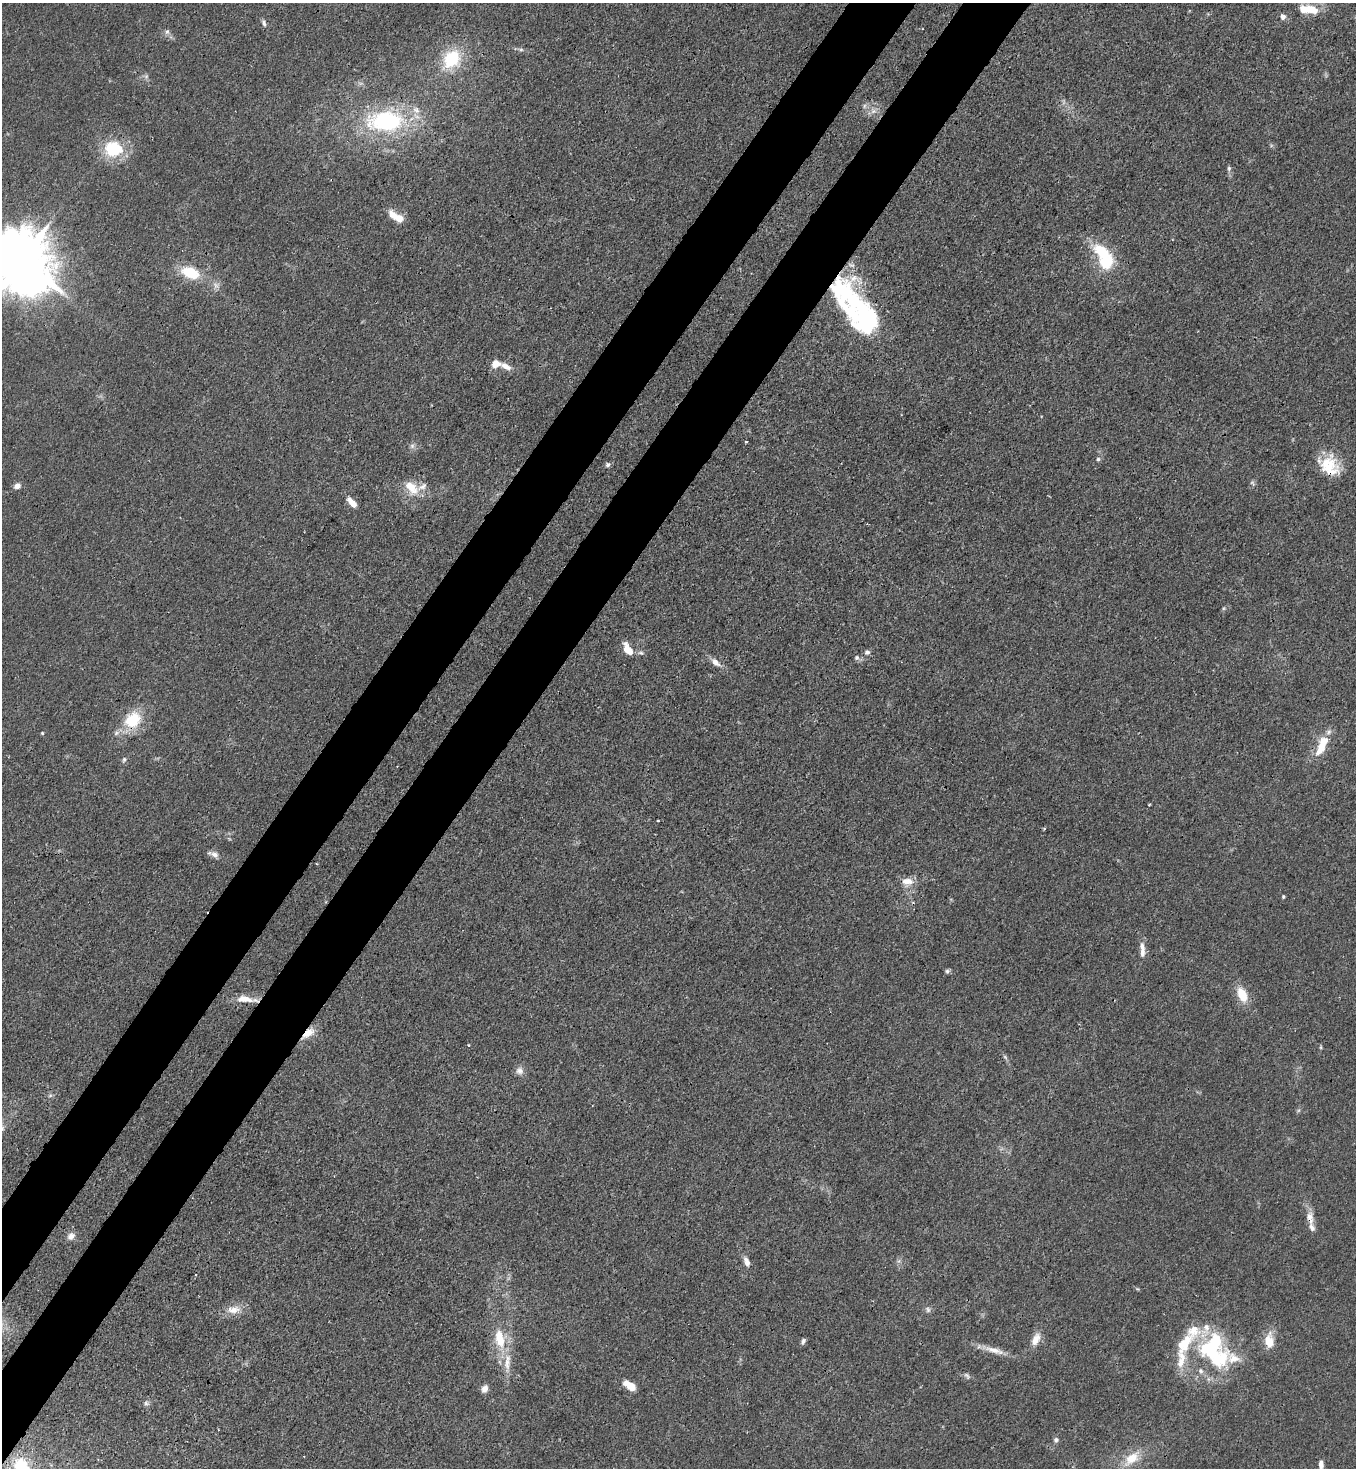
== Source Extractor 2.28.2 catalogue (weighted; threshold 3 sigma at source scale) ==
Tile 7 of 4 x 4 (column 3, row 2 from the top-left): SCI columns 3071-4424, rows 2991-4456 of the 6003 x 5980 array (HDU 1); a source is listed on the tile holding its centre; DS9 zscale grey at full resolution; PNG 1358 x 1470 px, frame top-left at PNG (2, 3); no overlay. Shown black and unused: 9% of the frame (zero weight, under 3 of 4 exposures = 7% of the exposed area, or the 3 px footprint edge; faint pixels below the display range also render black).
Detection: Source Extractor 2.28.2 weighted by HDU 2 'WHT'; one run over the whole footprint, this tile lists its part. Background 0.0202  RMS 0.0028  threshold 0.0128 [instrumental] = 3 sigma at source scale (4.5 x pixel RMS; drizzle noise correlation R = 1.50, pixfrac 1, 0.05/0.05 arcsec/px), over >= 5 px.
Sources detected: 89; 1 too faint to see at this stretch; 4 inside a brighter object's white glare — not listed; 12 inside a brighter listed object's ellipse — not listed separately; the other 72 listed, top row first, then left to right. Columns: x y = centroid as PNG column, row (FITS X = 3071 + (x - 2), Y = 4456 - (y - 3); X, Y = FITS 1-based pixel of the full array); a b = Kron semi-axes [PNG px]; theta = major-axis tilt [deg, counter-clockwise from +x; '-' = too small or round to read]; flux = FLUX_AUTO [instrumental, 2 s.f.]
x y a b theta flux
1311 9 20 11 -20 5.1
1283 17 6 5 - 1.7
264 23 9 5 -74 0.86
167 32 8 6 74 0.83
521 50 6 4 0 0.55
451 59 22 18 53 14
864 106 7 4 89 0.65
873 111 7 5 45 1
386 122 29 17 2 38
113 149 24 20 -5 13
1229 168 7 5 -90 0.62
399 218 8 7 - 3.4
1102 252 26 14 -36 11
20 261 19 16 -52 2000
190 273 20 12 -22 9.7
843 294 58 31 -68 34
495 364 10 8 10 2.9
506 366 17 7 -28 2.3
746 442 4 2 - 0.27
412 446 7 7 - 0.87
1098 459 5 5 - 0.51
608 465 6 6 - 0.72
1330 466 26 21 -58 9.7
1252 483 7 5 -32 0.58
17 486 6 5 - 2
411 487 20 11 -45 5.5
352 502 12 5 -47 3.3
1224 608 6 4 71 0.39
628 649 16 8 -59 3.8
867 652 7 6 - 0.92
857 658 7 6 - 0.84
715 662 12 7 -36 2.1
133 720 23 18 40 11
42 733 4 4 - 0.31
1321 746 26 11 72 6.8
124 760 8 5 72 0.64
658 820 3 2 - 0.23
214 854 11 7 -28 1.4
907 882 15 11 -1 3.1
1283 897 4 3 - 0.44
1142 948 15 7 -82 1.9
947 971 6 5 - 0.62
1242 995 16 9 -66 6.1
244 999 23 8 -5 4.1
308 1033 19 9 41 3.7
469 1045 3 3 - 0.25
1321 1047 6 3 72 0.34
1005 1057 7 4 -45 0.54
519 1071 11 10 - 1.6
50 1096 6 4 2 0.52
1310 1218 20 9 -78 3.1
71 1236 10 8 33 1.7
747 1262 12 6 -68 1.9
234 1310 21 10 3 3.6
928 1310 8 6 -74 0.79
1193 1330 21 19 18 6.8
500 1339 26 12 -79 8.3
1036 1339 17 9 64 3.1
803 1341 8 5 55 0.74
1269 1341 21 12 -88 4.8
1212 1346 34 21 44 24
994 1350 32 7 -15 3.7
1233 1358 55 25 -17 15
1181 1360 28 11 79 5.6
967 1376 11 5 -44 0.71
629 1385 13 7 -36 4.3
485 1389 9 7 65 1.7
146 1403 8 6 -42 0.71
1056 1440 7 6 - 0.77
1132 1458 22 12 39 6.2
21 1465 20 18 -59 9.7
1321 1465 10 5 -89 1.5
Overlapping masked pixels (flux is a lower limit): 6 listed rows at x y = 20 261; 843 294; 1330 466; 133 720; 308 1033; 1310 1218
Isophote crosses this tile's border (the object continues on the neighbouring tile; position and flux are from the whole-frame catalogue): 3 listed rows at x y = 20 261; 21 1465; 1321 1465